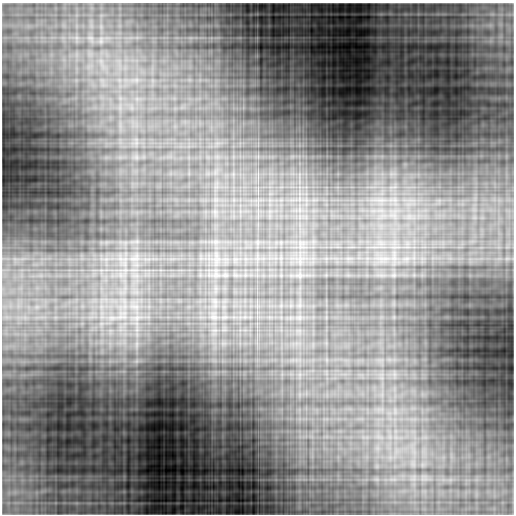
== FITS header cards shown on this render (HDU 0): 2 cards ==
NAXIS1  =                  512
NAXIS2  =                  512

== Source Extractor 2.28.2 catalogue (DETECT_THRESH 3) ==
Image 512 x 512 px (HDU 0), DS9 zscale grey, 1 PNG px = 1 image px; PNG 516 x 516 px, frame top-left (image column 1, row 512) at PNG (2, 3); no overlay
Background -2.37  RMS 0.15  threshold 0.435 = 3 sigma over >= 5 px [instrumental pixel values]
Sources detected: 19; all 19 listed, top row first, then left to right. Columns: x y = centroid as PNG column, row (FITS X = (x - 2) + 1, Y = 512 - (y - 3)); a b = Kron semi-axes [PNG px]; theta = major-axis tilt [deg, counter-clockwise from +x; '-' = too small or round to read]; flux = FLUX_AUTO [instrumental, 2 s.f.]
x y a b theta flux
90 38 9 5 -19 41
101 40 12 6 86 46
380 200 28 7 -2 160
393 216 17 11 -17 180
410 217 21 9 -4 170
385 258 8 4 21 35
407 258 9 4 0 37
15 259 19 11 1 190
135 259 16 5 0 66
216 259 7 4 18 30
508 259 20 11 4 140
125 270 6 5 - 29
134 270 12 2 0 28
120 275 8 5 -90 38
216 275 7 6 - 33
134 306 18 9 -8 170
122 317 24 9 3 210
136 317 17 8 5 120
214 317 10 5 -21 30
At the frame edge (FLAGS 8, measured only in part): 1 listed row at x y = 508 259